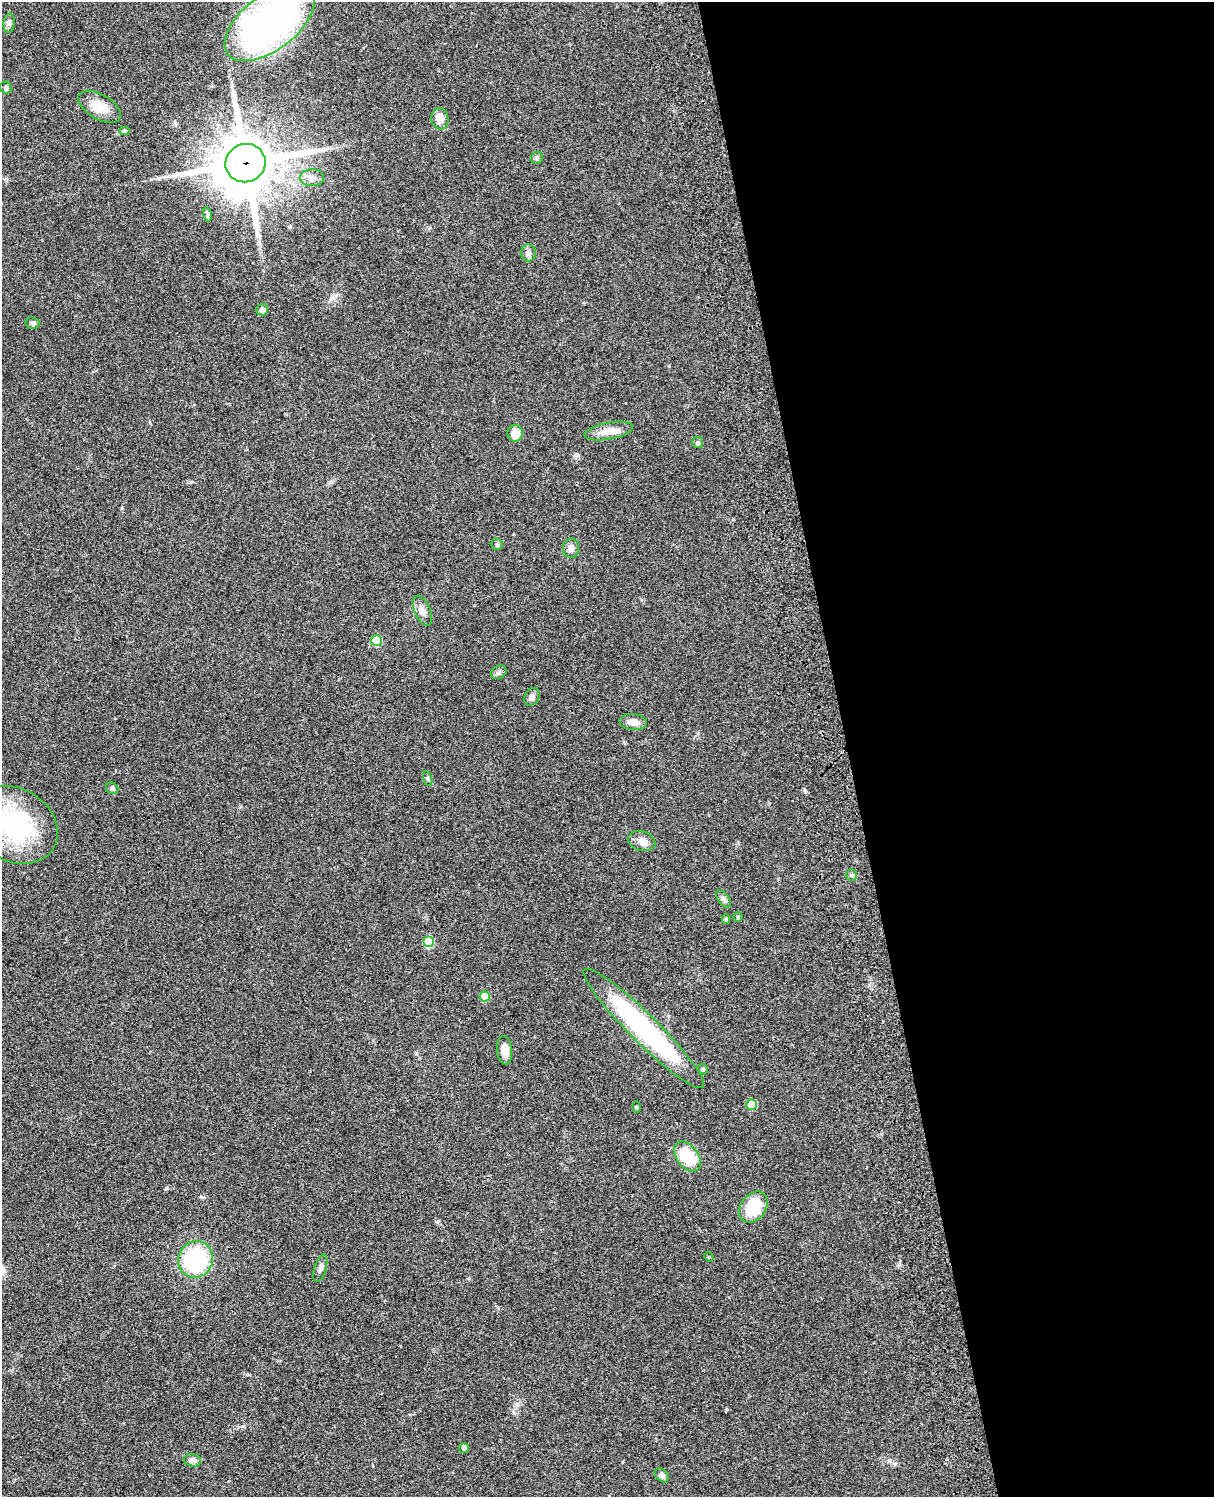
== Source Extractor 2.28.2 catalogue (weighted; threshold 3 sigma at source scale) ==
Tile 8 of 4 x 3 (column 4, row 2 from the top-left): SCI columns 3756-4967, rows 1773-3267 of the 5086 x 4927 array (HDU 1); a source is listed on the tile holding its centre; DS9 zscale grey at full resolution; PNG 1216 x 1499 px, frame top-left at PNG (2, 2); each listed source drawn as its Kron ellipse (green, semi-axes under 4 px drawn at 4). Shown black and unused: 30% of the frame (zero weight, under 3 of 4 exposures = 6% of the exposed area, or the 3 px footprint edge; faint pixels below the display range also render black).
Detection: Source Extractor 2.28.2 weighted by HDU 2 'WHT'; one run over the whole footprint, this tile lists its part. Background 0.0778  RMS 0.0059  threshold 0.0264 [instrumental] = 3 sigma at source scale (4.5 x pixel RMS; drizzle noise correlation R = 1.50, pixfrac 1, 0.05/0.05 arcsec/px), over >= 5 px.
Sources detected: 46; all 46 listed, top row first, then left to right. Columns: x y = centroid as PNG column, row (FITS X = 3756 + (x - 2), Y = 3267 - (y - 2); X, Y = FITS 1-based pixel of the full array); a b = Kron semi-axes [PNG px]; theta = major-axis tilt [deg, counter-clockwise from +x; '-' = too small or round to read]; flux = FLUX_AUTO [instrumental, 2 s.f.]
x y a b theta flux
9 23 9 5 84 1.7
270 23 52 27 37 220
6 88 6 5 - 1.4
100 107 24 12 -31 10
440 119 10 8 -80 6.3
124 131 5 4 - 0.85
537 158 6 6 - 1.2
245 163 20 19 - 3300
312 178 12 8 0 3.4
208 214 7 4 -79 1.1
528 253 9 7 -90 2.9
262 310 6 6 - 2.7
33 323 7 6 - 1.2
609 431 24 8 11 7.4
515 433 8 7 - 8.2
698 442 5 5 - 1.1
497 544 6 5 - 1
571 548 10 8 -90 2.4
422 611 16 8 -67 3.6
377 641 5 5 - 18
499 672 8 6 30 1.7
532 697 9 7 63 2.9
633 722 14 8 -6 4.5
428 779 8 3 -71 0.79
112 788 6 5 - 1.5
14 825 46 36 -30 69
642 841 14 9 -17 4.3
851 875 6 5 - 1
723 899 10 5 -53 1.5
738 917 5 4 - 0.64
726 919 5 4 - 0.77
428 942 5 5 - 22
485 997 5 5 - 13
644 1028 83 14 -45 97
504 1050 14 7 -83 5.1
703 1069 5 5 - 1
751 1105 5 5 - 10
636 1107 5 3 - 0.58
687 1157 17 11 -54 20
753 1207 17 12 54 23
709 1257 5 4 - 0.57
196 1259 18 17 - 55
320 1268 14 6 74 2.5
464 1448 5 5 - 1.5
192 1460 8 6 -11 3.4
662 1475 8 5 -42 2.1
Overlapping masked pixels (flux is a lower limit): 1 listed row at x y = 245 163
Isophote crosses this tile's border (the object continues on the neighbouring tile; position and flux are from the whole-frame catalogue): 2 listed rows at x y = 270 23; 14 825
Unlisted compact peaks at least as high as the median listed source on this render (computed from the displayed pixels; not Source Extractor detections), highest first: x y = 805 791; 166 1188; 578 455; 191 482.